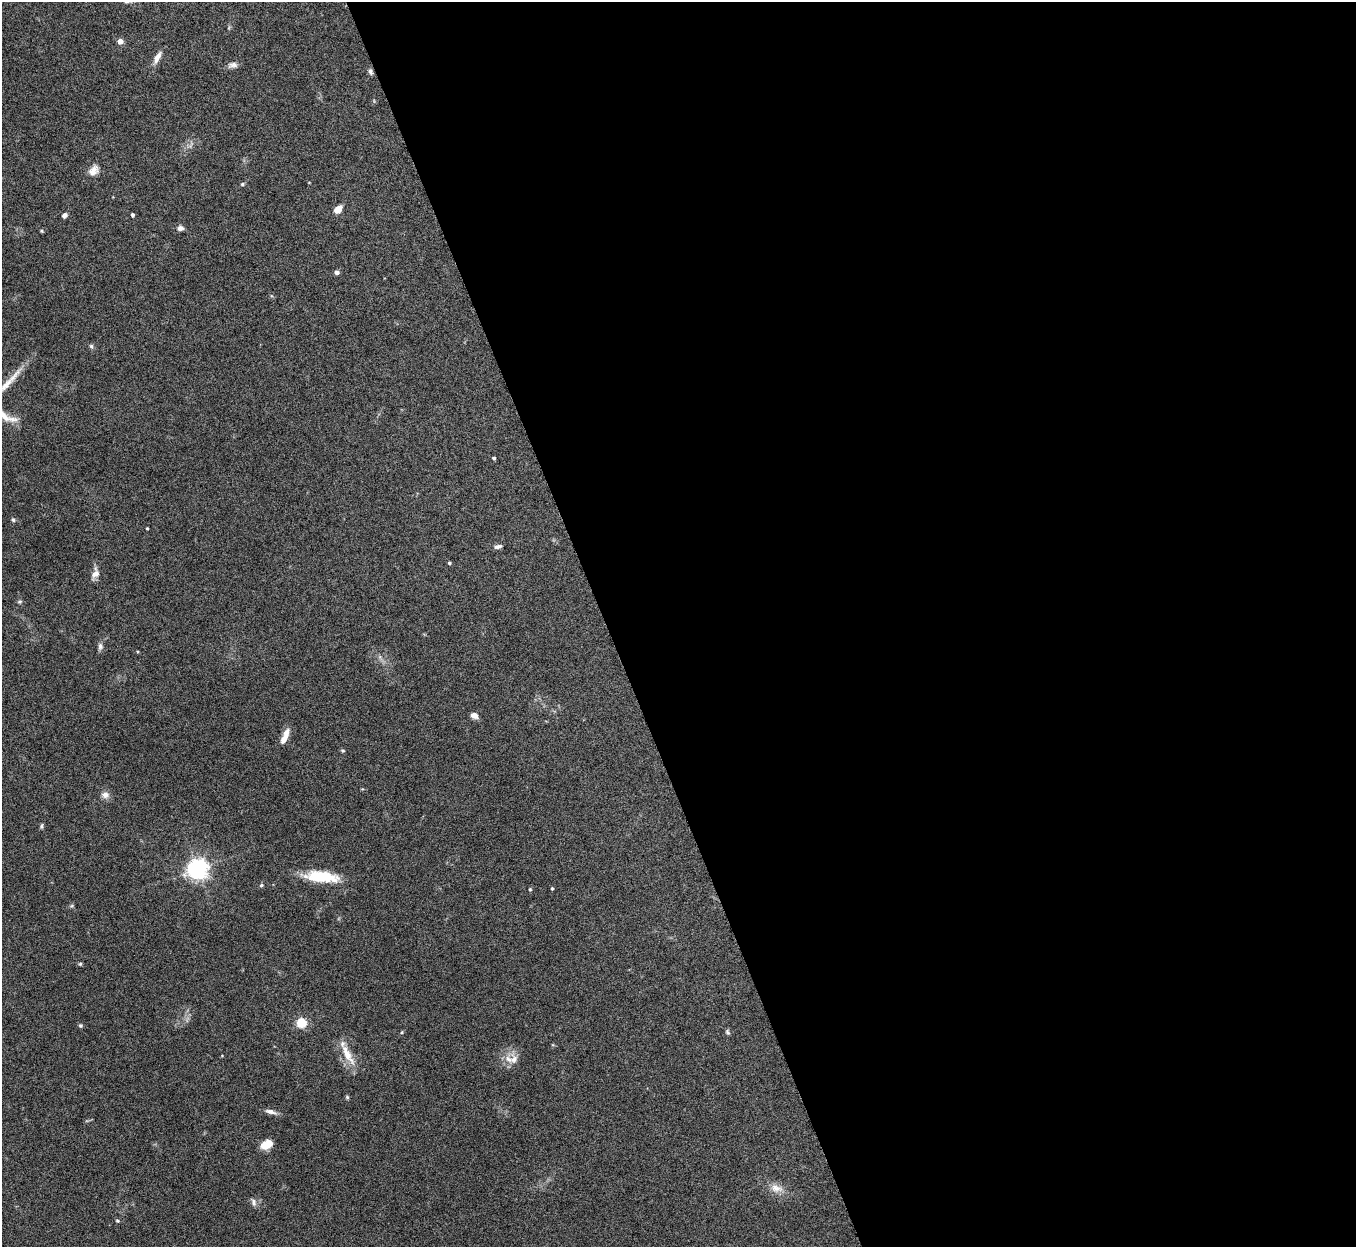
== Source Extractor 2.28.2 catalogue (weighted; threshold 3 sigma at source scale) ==
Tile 8 of 4 x 4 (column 4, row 2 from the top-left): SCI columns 4068-5421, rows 2643-3887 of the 5425 x 5409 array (HDU 1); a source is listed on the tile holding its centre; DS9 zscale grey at full resolution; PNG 1358 x 1249 px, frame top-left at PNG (2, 2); no overlay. Shown black and unused: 55% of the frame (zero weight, under 5 of 10 exposures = <1% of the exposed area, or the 3 px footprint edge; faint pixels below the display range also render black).
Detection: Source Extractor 2.28.2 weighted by HDU 2 'WHT'; one run over the whole footprint, this tile lists its part. Background 0.161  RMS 0.0059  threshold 0.0242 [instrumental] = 3 sigma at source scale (4.09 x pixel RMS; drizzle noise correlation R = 1.36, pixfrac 0.8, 0.05/0.05 arcsec/px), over >= 5 px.
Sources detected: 49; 2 inside a brighter listed object's ellipse — not listed separately; the other 47 listed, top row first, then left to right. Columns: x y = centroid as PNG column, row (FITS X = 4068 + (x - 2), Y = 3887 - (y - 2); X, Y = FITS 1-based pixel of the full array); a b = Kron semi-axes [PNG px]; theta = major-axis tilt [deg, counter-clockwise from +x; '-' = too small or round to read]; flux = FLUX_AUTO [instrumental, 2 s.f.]
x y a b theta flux
120 41 6 6 - 3
157 57 15 6 63 4
233 65 13 8 8 2.5
370 72 8 6 -69 1.5
93 170 15 10 52 4.3
242 184 5 4 - 0.78
338 209 9 6 44 5.4
64 215 6 5 - 1.8
132 215 4 3 - 1.3
180 228 8 6 9 1.9
41 231 5 3 - 0.55
337 272 4 4 - 2.2
91 346 6 5 - 1
6 385 37 9 45 9
3 415 27 10 -38 9.4
494 458 4 3 - 1
13 520 6 4 -57 0.95
147 528 3 2 - 0.54
498 546 11 5 11 1.8
449 563 4 4 - 0.82
96 574 14 9 52 3.5
20 601 6 5 - 0.9
100 646 10 6 86 1.8
474 715 8 5 -22 3.2
286 734 13 8 76 4.1
343 750 6 3 -8 0.65
105 795 10 8 -11 3.1
41 826 7 4 67 0.94
197 869 7 7 - 350
321 877 40 12 -6 20
261 885 5 4 - 0.86
552 888 3 3 - 0.74
530 889 4 4 - 0.51
72 906 5 5 - 0.77
80 964 5 5 - 0.67
302 1023 5 5 - 38
80 1026 5 5 - 0.83
402 1032 5 3 - 0.55
728 1032 7 5 -63 0.99
347 1054 33 9 -63 9.8
514 1059 16 11 90 5.2
347 1097 5 5 - 0.7
271 1112 16 6 -14 2.8
266 1145 12 8 26 7.1
776 1188 20 10 -14 5.8
254 1202 10 7 -74 2
117 1220 5 4 - 0.6
Isophote crosses this tile's border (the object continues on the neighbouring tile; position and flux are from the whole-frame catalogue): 2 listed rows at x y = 6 385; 3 415